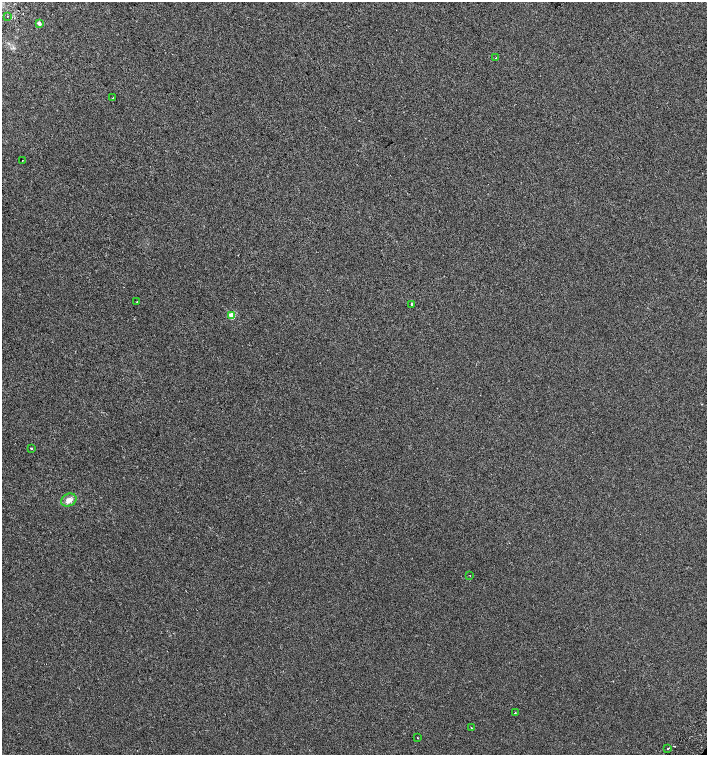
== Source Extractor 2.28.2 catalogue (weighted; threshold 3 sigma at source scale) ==
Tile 11 of 4 x 4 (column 3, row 3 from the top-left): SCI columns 3086-4494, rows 1550-3055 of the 6105 x 6114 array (HDU 1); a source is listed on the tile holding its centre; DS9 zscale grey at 2 x 2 block average (1 PNG px = mean of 2 x 2 image px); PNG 709 x 757 px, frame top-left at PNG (2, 2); each listed source drawn as its Kron ellipse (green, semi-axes under 4 px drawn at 4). Shown black and unused: <1% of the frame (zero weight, under 2 of 3 exposures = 3% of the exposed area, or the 3 px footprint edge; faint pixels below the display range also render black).
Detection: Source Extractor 2.28.2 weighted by HDU 2 'WHT'; one run over the whole footprint, this tile lists its part. Background 0.00142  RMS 0.0035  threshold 0.0155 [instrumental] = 3 sigma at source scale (4.5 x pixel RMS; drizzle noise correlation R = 1.50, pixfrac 1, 0.0396/0.0396 arcsec/px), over >= 5 px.
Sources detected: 17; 2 cosmic-ray / hot-pixel residue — neither listed nor drawn; the other 15 listed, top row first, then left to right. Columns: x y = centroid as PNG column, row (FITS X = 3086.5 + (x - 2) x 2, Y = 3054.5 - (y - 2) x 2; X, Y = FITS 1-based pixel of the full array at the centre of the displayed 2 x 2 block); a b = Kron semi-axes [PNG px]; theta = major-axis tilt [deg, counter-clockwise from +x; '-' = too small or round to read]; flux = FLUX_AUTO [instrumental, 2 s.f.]
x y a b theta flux
8 16 2 2 - 0.57
39 23 2 2 - 4.6
496 58 2 2 - 1.5
113 98 2 2 - 1.5
22 160 2 2 - 0.26
137 302 2 2 - 0.3
412 304 2 2 - 3.8
231 315 3 3 - 18
31 448 2 2 - 1.6
69 500 8 6 23 4.6
470 576 2 2 - 0.28
515 713 2 2 - 0.53
471 728 2 2 - 0.61
417 738 2 2 - 0.74
668 748 2 2 - 3.3
Diffuse or blended objects may show on this block-average render without a row.